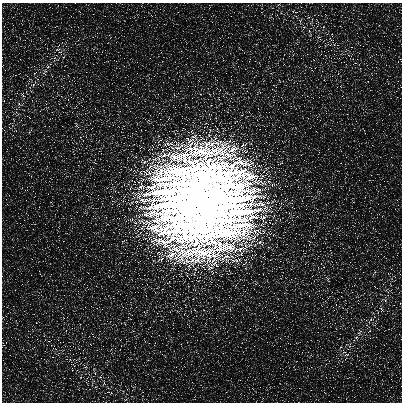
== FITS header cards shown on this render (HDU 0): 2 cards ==
NAXIS1  =                  400
NAXIS2  =                  400

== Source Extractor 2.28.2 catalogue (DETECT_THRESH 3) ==
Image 400 x 400 px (HDU 0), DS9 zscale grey, 1 PNG px = 1 image px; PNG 404 x 404 px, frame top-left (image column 1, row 400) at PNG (2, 3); no overlay
Background 594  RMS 980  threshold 2930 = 3 sigma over >= 5 px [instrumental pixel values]
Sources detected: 37; all 37 listed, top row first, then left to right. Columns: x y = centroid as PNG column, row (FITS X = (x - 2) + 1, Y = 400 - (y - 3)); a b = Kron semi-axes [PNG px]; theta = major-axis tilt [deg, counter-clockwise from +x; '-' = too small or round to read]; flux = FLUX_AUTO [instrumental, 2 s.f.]
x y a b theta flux
294 11 13 5 -22 2.5e+05
300 21 10 5 79 2.4e+05
311 22 14 4 71 2.3e+05
309 31 10 5 -69 2.5e+05
327 34 4 4 - 9.2e+04
319 38 11 5 -55 3.1e+05
330 39 7 3 -46 1.1e+05
58 49 11 6 11 3.6e+05
55 57 19 6 65 5.5e+05
63 57 6 6 - 2.0e+05
48 66 8 6 -90 2.2e+05
45 72 12 7 70 3.7e+05
35 73 7 4 51 1.3e+05
33 84 15 6 51 4.4e+05
23 95 10 6 -67 2.9e+05
19 104 11 6 -15 3.2e+05
76 125 12 6 -62 2.6e+05
30 131 11 4 54 1.6e+05
202 202 57 55 6 1.1e+09
374 273 10 4 54 1.4e+05
328 279 11 5 -66 2.3e+05
385 300 11 6 -15 3.1e+05
381 309 10 6 -67 2.8e+05
371 320 15 6 51 4.4e+05
369 331 7 4 51 1.4e+05
359 332 12 7 70 3.7e+05
356 338 8 6 -90 2.3e+05
349 347 18 6 65 4.8e+05
344 352 12 6 -46 3.8e+05
346 355 11 5 12 2.6e+05
74 365 7 3 -46 1.1e+05
85 366 11 5 -55 3.0e+05
77 370 4 4 - 9.1e+04
95 373 8 5 -69 1.9e+05
100 377 6 5 - 1.6e+05
104 383 10 5 79 2.3e+05
110 392 12 5 -18 2.1e+05